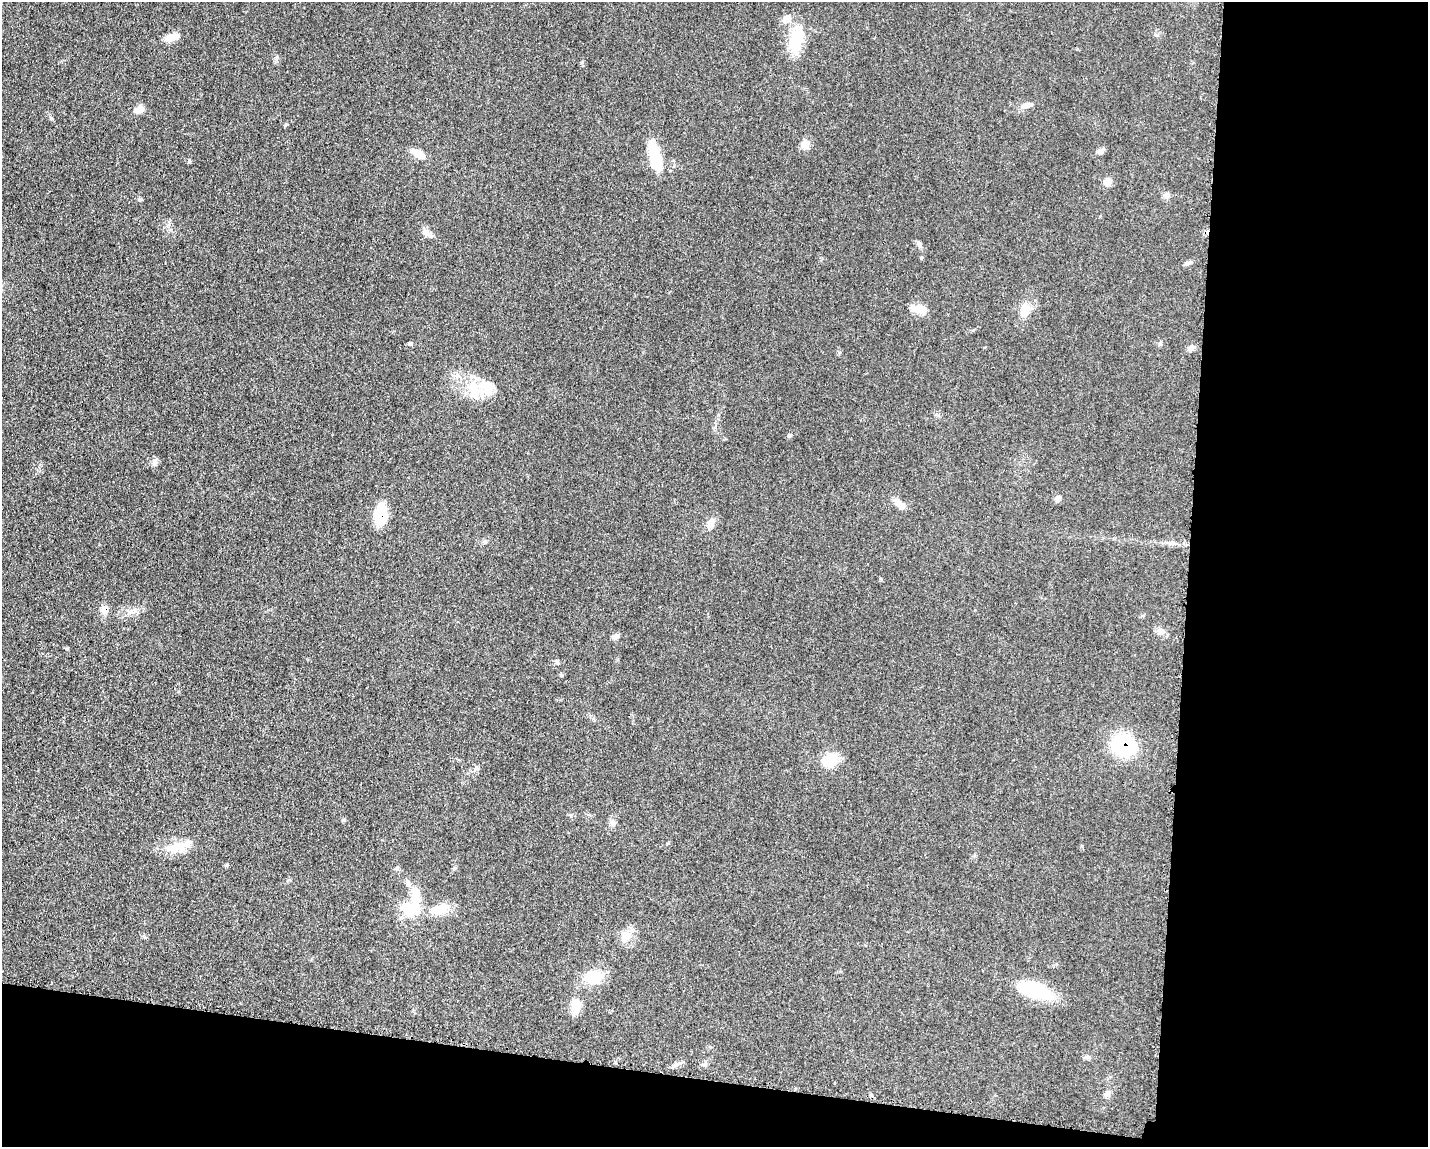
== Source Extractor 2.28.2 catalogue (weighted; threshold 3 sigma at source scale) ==
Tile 12 of 3 x 4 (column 3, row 4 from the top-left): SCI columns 3085-4510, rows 15-1159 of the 4682 x 4609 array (HDU 1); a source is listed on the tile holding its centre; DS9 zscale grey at full resolution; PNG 1430 x 1149 px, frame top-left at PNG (2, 2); no overlay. Shown black and unused: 23% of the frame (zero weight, under 3 of 5 exposures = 4% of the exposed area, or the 3 px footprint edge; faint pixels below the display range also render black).
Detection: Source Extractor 2.28.2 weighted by HDU 2 'WHT'; one run over the whole footprint, this tile lists its part. Background 0.0609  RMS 0.0061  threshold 0.0274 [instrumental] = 3 sigma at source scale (4.5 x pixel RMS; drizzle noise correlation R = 1.50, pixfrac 1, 0.05/0.05 arcsec/px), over >= 5 px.
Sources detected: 48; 1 inside a brighter object's white glare — not listed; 1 inside a brighter listed object's ellipse — not listed separately; the other 46 listed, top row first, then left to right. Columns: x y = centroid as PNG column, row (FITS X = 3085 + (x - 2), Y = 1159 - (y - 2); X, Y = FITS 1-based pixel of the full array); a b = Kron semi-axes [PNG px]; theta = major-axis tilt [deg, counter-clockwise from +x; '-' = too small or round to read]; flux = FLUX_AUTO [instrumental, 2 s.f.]
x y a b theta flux
787 19 10 8 67 5
172 37 15 8 21 7
796 39 37 17 71 20
1028 105 16 7 14 3.6
139 109 12 9 32 4.1
805 144 12 10 52 4.1
1100 151 9 6 38 2.1
417 153 14 8 -27 7.7
655 156 27 10 -77 30
1107 182 9 8 - 4.2
1167 195 8 7 - 2.1
140 200 6 4 -1 0.83
426 232 11 7 -43 2.9
919 244 9 5 -65 1.5
1187 263 10 4 26 1.3
919 309 22 9 -8 6.1
1025 309 20 12 48 7.5
410 344 6 4 0 0.88
1160 344 6 5 - 1
1191 348 9 7 36 2.5
490 386 36 14 -12 15
789 435 6 5 - 0.99
155 462 10 5 66 1.7
1058 499 8 6 40 2.5
899 504 16 8 -45 4.8
381 515 18 12 84 20
711 523 14 8 58 3.8
104 609 13 8 81 4.2
1161 631 7 7 - 2.2
615 637 9 7 17 1.9
557 662 7 5 69 1.2
1123 745 23 18 -23 44
830 760 16 14 36 15
477 768 7 5 -59 1.2
613 823 8 7 - 2.7
177 847 32 13 10 12
397 868 6 5 - 0.95
410 909 28 17 -3 17
440 909 25 12 18 12
626 936 14 12 -87 6.2
593 977 24 18 9 14
1034 990 32 14 -19 38
576 1005 18 11 -89 8.1
1088 1057 9 4 -8 1.3
676 1064 7 4 0 1.5
1107 1094 8 8 - 2
Overlapping masked pixels (flux is a lower limit): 3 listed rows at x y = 381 515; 104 609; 1123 745
Unlisted compact peaks at least as high as the median listed source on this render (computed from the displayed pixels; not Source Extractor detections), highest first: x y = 189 161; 277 57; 921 258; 51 118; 285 125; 227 865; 582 62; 561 675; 343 820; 1082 846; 67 648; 131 612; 289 880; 485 541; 839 352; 454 868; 881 579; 571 815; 144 937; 1156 35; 668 843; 1077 49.